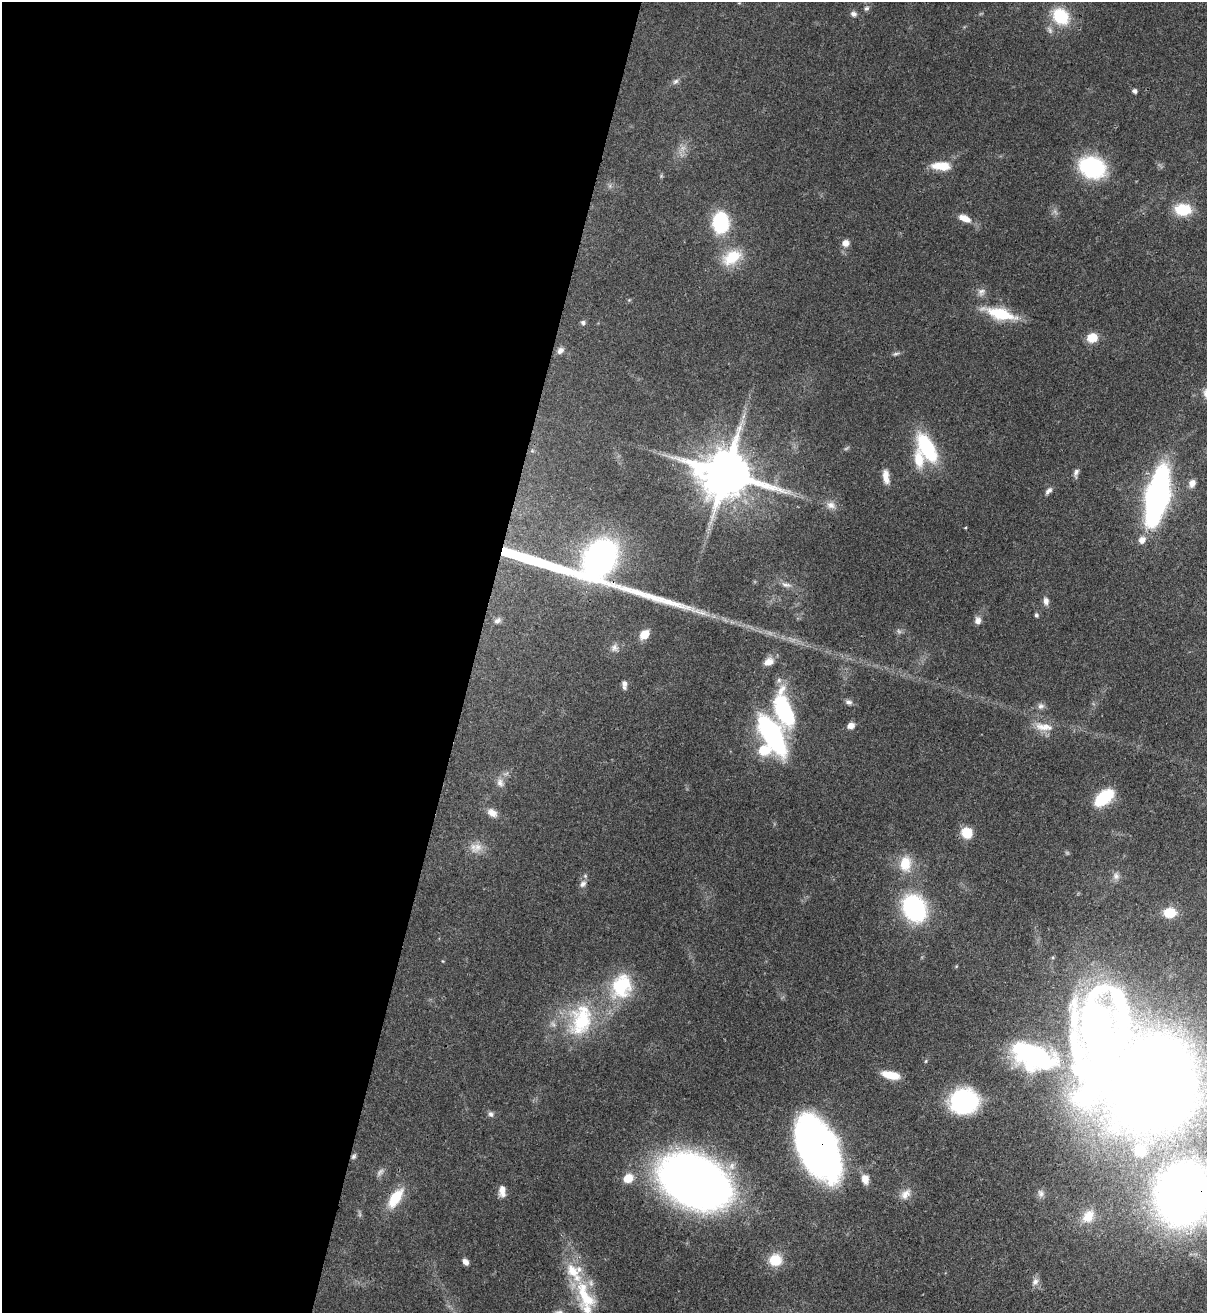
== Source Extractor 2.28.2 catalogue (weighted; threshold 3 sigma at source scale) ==
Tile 5 of 4 x 4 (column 1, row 2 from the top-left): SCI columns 344-1548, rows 2652-3962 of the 5379 x 5303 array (HDU 1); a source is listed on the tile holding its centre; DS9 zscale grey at full resolution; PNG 1209 x 1315 px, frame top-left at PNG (2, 2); no overlay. Shown black and unused: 39% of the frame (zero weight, under 3 of 4 exposures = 7% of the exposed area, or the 3 px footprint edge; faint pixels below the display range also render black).
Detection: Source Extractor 2.28.2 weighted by HDU 2 'WHT'; one run over the whole footprint, this tile lists its part. Background 0.0831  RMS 0.0039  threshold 0.0177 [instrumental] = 3 sigma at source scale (4.5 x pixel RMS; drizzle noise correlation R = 1.50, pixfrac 1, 0.05/0.05 arcsec/px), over >= 5 px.
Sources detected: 91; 4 too faint to see at this stretch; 1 inside a brighter object's white glare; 1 long thin detection or spike segment (spike, bleed or trail) — not listed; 7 inside a brighter listed object's ellipse — not listed separately; the other 78 listed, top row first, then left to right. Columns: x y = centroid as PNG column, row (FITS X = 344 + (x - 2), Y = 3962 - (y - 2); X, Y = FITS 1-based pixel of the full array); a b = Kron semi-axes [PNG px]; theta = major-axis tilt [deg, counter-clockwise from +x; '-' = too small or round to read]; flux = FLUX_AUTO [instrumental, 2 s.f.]
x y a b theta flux
866 8 7 6 - 1
854 14 9 7 -19 1.3
1061 16 20 16 -47 17
676 81 9 6 43 1.3
1134 91 5 4 - 1.2
941 166 22 10 -3 7.6
1092 167 21 17 -21 45
1183 210 18 12 -2 13
964 218 15 8 -24 4.3
720 222 16 12 89 36
845 243 8 8 - 2.6
732 257 27 17 31 12
981 292 11 10 - 2.1
1000 314 40 13 -15 16
583 323 6 6 - 0.92
1092 338 10 9 - 7
560 350 9 7 41 1.8
927 448 30 14 -61 31
1076 473 12 6 79 1.4
726 474 16 13 -13 2500
886 477 18 7 -82 3.7
1192 483 10 8 69 2.4
1049 491 11 6 45 1.5
1157 495 35 13 77 210
831 505 13 9 -16 2.8
1142 540 9 8 - 2.6
600 559 30 22 60 130
786 585 16 6 -11 2.2
1046 601 9 6 -86 1.9
1036 615 5 4 - 0.8
978 620 9 8 - 2.1
497 621 9 7 29 1.3
644 634 11 8 47 6
614 648 11 10 - 2.1
768 662 13 9 31 3.4
624 683 8 6 -76 1.4
849 702 10 6 -24 1.3
1041 706 9 8 - 1.6
784 711 35 16 -73 45
851 726 7 6 - 2.5
1044 727 27 10 -6 5.9
772 734 34 13 -59 82
765 750 18 15 13 9
500 783 13 9 -73 2.5
1104 798 17 10 39 24
492 813 13 9 -33 3.2
967 833 11 10 - 8.5
477 847 18 12 48 4.5
905 864 21 15 88 9.2
1116 876 11 9 -81 1.9
583 884 11 8 51 2
914 908 22 17 -61 60
1170 913 11 9 5 9.4
621 986 33 26 69 24
581 1020 50 32 74 34
1034 1056 49 25 -20 58
926 1061 5 3 - 0.42
890 1075 19 8 -12 7.3
1155 1083 56 49 76 760
964 1101 29 24 5 44
491 1114 7 6 - 1.3
816 1148 50 28 -64 250
1140 1150 15 14 - 6.6
353 1156 7 5 58 0.84
628 1178 12 10 30 5.7
865 1179 12 9 -78 3.4
694 1181 47 31 -25 400
502 1191 14 8 -88 3.3
906 1194 17 11 47 3.6
1041 1194 10 9 - 1.9
1183 1194 37 32 78 380
395 1198 23 10 57 12
1088 1216 20 15 51 7.7
775 1260 14 14 - 8.3
465 1262 8 5 -52 1.8
572 1271 26 17 -55 12
1035 1282 12 8 46 2.1
587 1299 26 18 -30 13
Overlapping masked pixels (flux is a lower limit): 5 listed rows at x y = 600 559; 816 1148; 353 1156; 1183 1194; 395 1198
Isophote crosses this tile's border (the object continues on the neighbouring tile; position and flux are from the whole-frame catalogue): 2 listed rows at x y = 1155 1083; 1183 1194